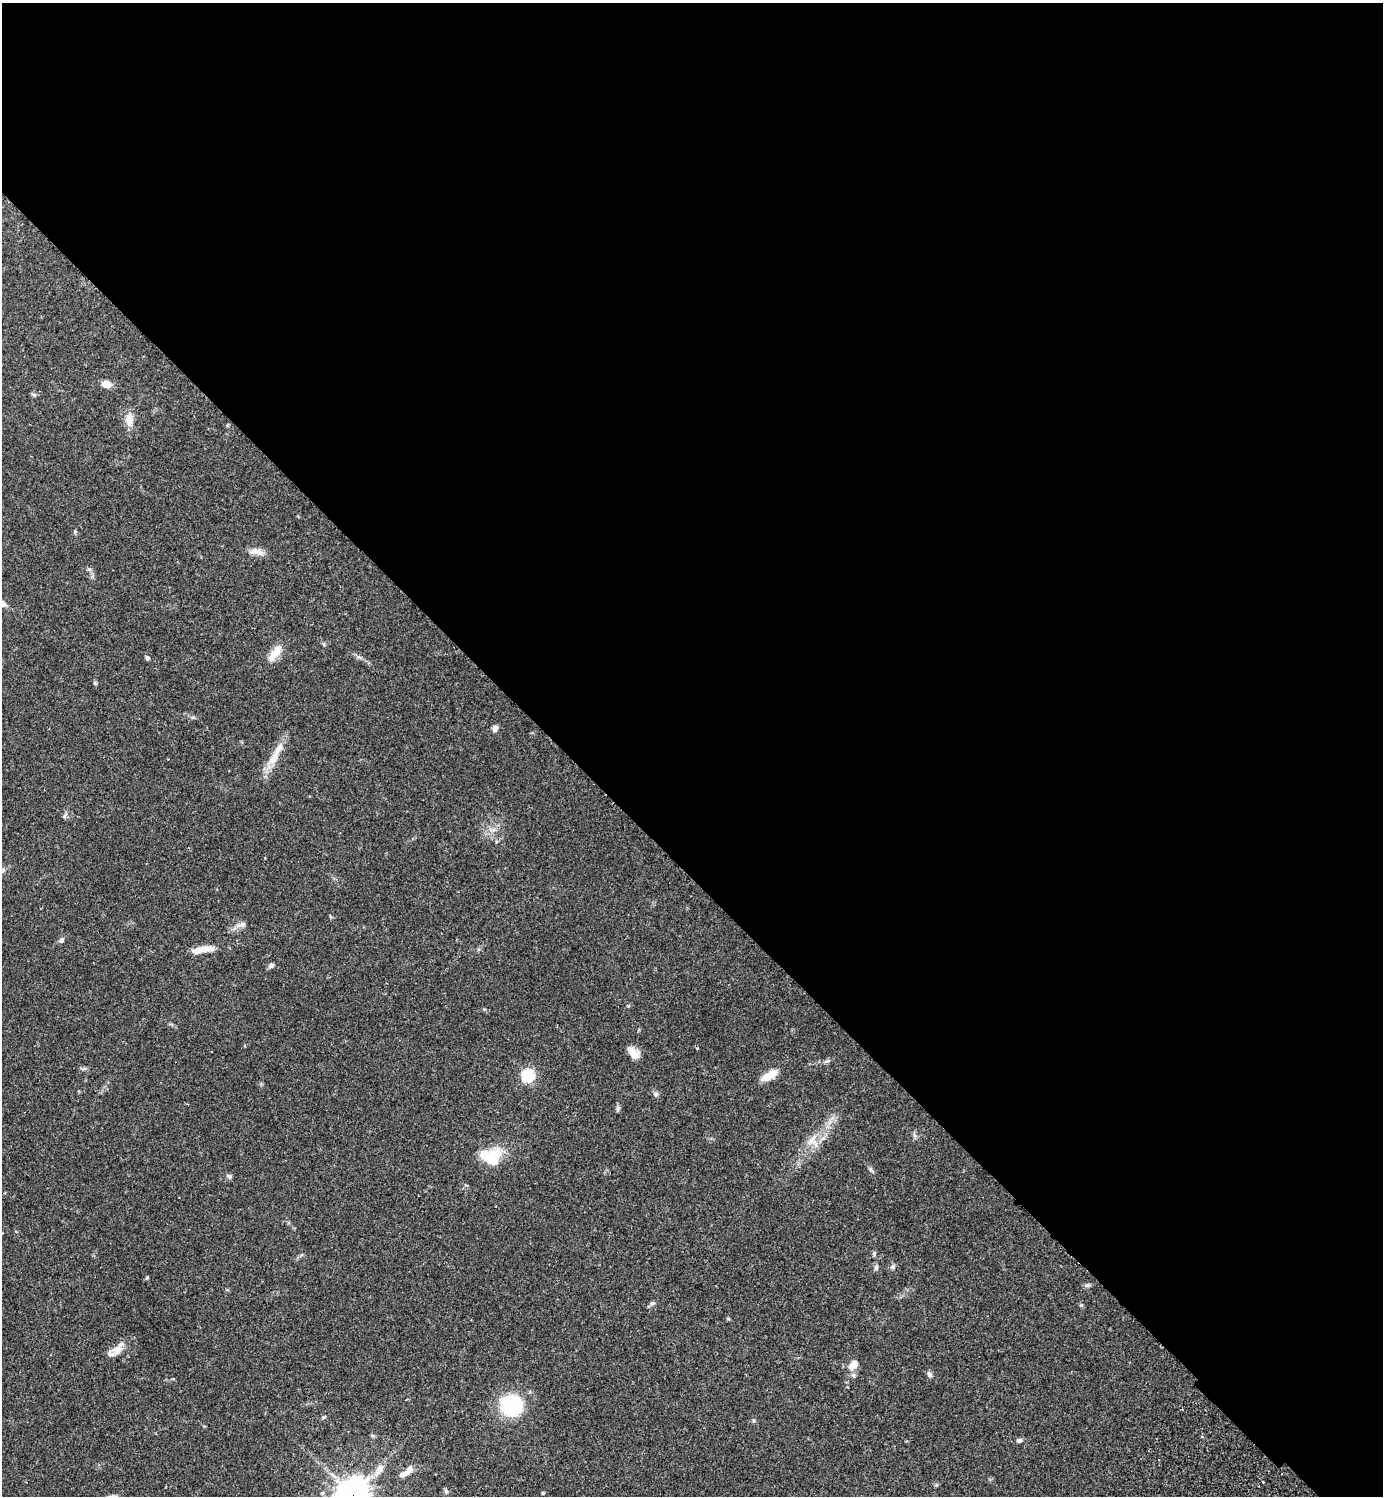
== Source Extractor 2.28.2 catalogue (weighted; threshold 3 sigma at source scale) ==
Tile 3 of 4 x 4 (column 3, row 1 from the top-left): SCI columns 3105-4485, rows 4524-6017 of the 6070 x 6063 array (HDU 1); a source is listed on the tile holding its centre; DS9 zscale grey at full resolution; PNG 1385 x 1498 px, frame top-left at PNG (2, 3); no overlay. Shown black and unused: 59% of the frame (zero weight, under 2 of 3 exposures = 3% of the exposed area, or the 3 px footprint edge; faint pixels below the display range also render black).
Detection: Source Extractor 2.28.2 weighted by HDU 2 'WHT'; one run over the whole footprint, this tile lists its part. Background 0.074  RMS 0.0053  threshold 0.0237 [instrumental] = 3 sigma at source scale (4.5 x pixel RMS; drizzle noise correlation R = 1.50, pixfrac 1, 0.05/0.05 arcsec/px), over >= 5 px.
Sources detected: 50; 3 inside a brighter listed object's ellipse — not listed separately; the other 47 listed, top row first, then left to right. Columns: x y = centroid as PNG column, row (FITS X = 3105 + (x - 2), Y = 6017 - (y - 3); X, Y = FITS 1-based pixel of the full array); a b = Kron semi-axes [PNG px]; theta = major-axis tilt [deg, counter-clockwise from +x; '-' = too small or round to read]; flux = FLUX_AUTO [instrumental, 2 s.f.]
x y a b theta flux
106 384 7 6 - 6
34 395 7 4 -19 0.8
129 420 18 10 88 5.2
227 425 5 3 - 0.53
257 552 21 7 -10 4.1
89 569 6 5 - 0.98
3 604 9 7 -39 2.4
275 653 24 9 52 7.3
147 658 6 5 - 1
95 683 6 4 -45 0.67
192 717 6 4 -18 0.82
495 728 7 6 - 2.4
273 758 25 10 60 8.2
65 816 9 5 60 1.1
493 830 7 4 19 1.4
3 870 6 5 - 0.92
330 916 5 3 - 0.54
241 925 14 7 18 2.6
61 940 8 6 50 1.4
203 949 30 8 10 6.7
271 966 7 5 25 1.4
697 1049 3 3 - 1
633 1053 16 9 -50 5.1
826 1061 8 4 19 1.1
528 1075 6 6 - 66
769 1075 21 8 30 7.8
656 1094 7 5 45 1
618 1108 7 5 73 1.1
812 1140 18 10 57 6.3
491 1156 25 19 6 17
229 1176 8 6 -28 1.2
876 1267 7 5 89 1.2
893 1267 7 5 -21 1.1
1088 1285 8 5 11 1.2
652 1303 7 5 20 1.1
117 1350 15 12 37 5.5
853 1365 14 10 43 4.7
929 1374 8 6 -57 1.4
511 1406 18 17 - 50
324 1417 6 4 44 0.62
754 1421 5 4 - 0.67
1019 1440 7 5 12 1.4
379 1469 20 9 58 5.5
408 1471 14 7 60 3.1
446 1491 7 5 -70 1
543 1493 4 3 - 0.67
353 1495 12 11 - 700
Overlapping masked pixels (flux is a lower limit): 1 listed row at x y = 353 1495
Isophote crosses this tile's border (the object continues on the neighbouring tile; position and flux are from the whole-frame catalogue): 2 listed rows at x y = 3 604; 353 1495
Unlisted compact peaks at least as high as the median listed source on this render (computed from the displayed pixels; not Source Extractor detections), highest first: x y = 870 1169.